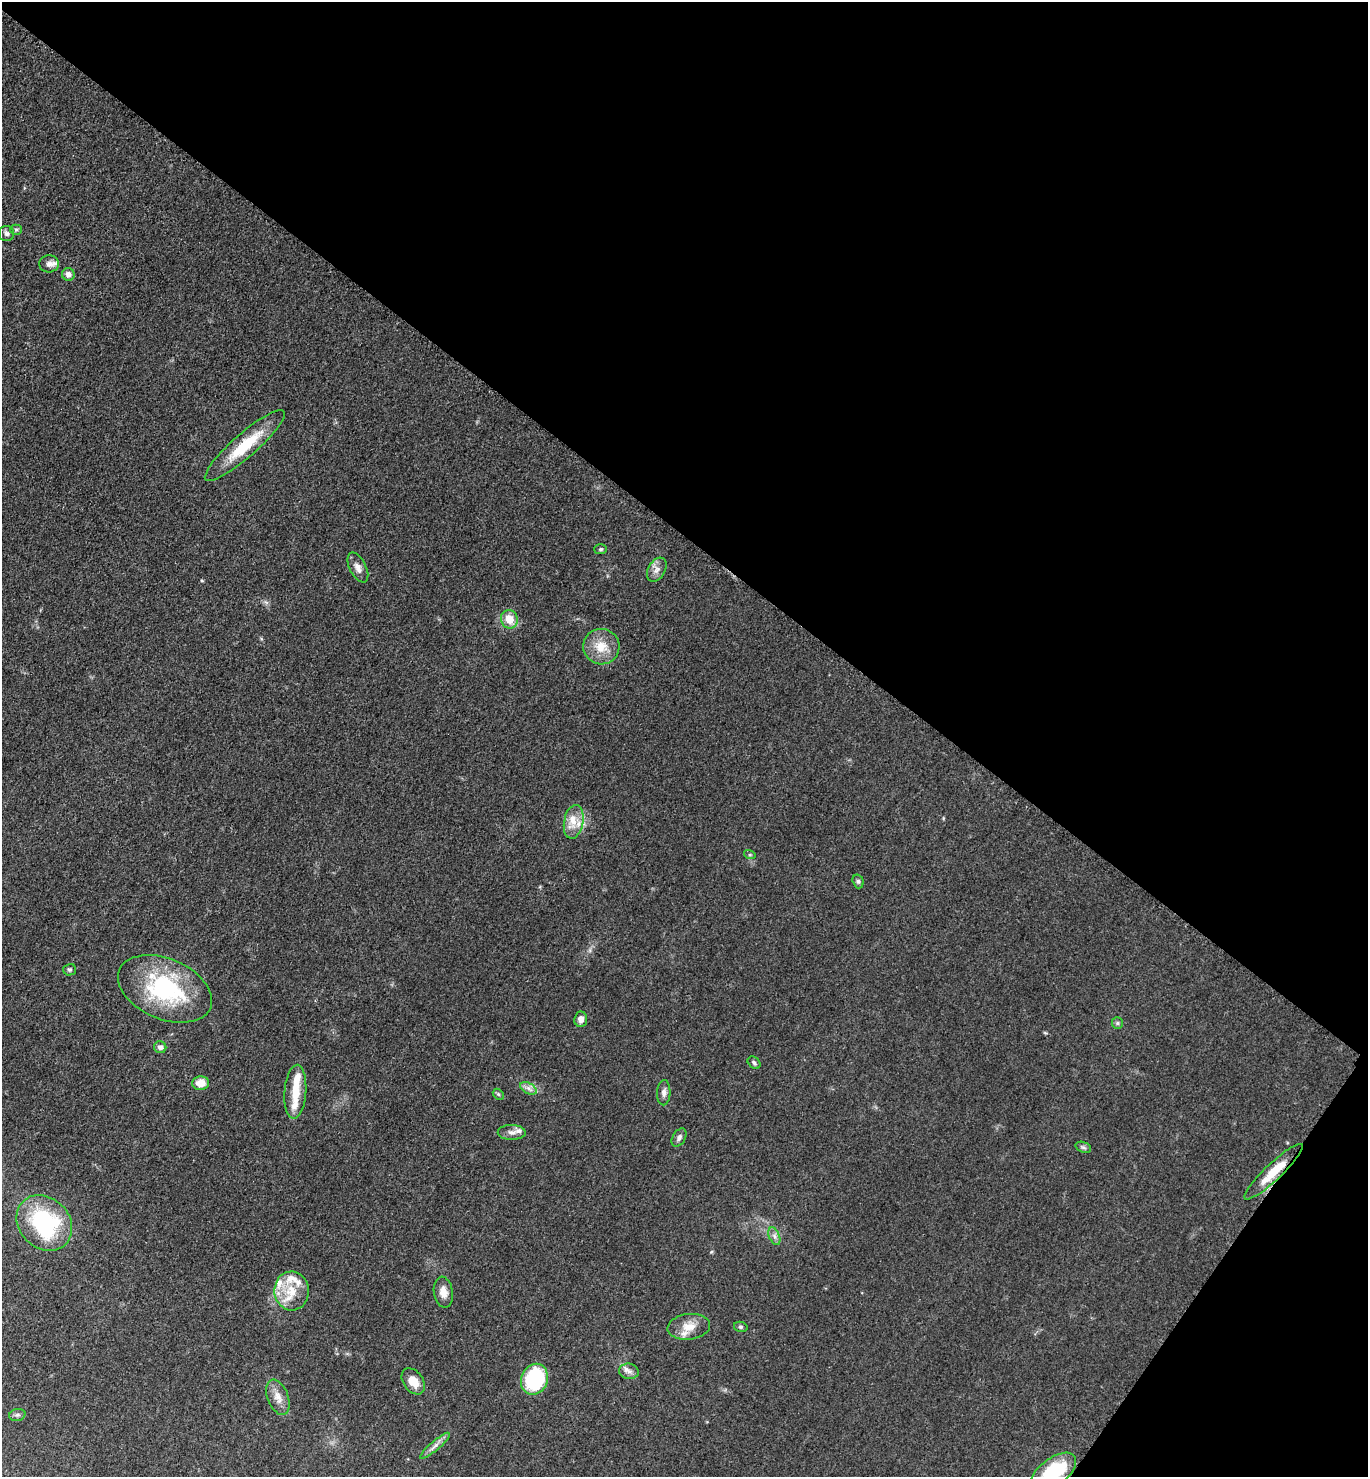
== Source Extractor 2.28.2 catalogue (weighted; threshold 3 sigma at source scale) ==
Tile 8 of 4 x 4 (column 4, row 2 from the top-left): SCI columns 4401-5766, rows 2964-4438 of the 5928 x 5924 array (HDU 1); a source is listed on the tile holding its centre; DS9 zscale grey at full resolution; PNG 1370 x 1479 px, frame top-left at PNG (2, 2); each listed source drawn as its Kron ellipse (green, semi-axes under 4 px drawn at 4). Shown black and unused: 39% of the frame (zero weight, under 3 of 5 exposures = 1% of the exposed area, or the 3 px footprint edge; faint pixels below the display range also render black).
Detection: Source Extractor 2.28.2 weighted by HDU 2 'WHT'; one run over the whole footprint, this tile lists its part. Background 0.0496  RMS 0.0058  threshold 0.0261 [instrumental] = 3 sigma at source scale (4.5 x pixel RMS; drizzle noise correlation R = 1.50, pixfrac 1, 0.05/0.05 arcsec/px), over >= 5 px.
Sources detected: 49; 8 inside a brighter listed object's ellipse — not listed separately; the other 41 listed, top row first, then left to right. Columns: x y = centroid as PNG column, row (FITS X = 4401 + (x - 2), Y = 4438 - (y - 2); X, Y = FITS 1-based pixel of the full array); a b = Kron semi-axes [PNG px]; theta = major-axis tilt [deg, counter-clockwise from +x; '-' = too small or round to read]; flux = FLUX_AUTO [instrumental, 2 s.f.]
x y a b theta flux
16 230 5 5 - 0.93
7 234 8 7 - 1.7
49 264 10 8 4 2.7
68 274 6 6 - 2.9
245 446 52 12 41 24
601 549 6 5 - 0.93
358 567 16 8 -63 3.9
657 570 13 8 59 3.6
509 619 9 8 - 8.9
601 647 18 17 - 12
574 822 17 9 80 7.8
750 855 6 4 -17 0.73
858 881 7 5 -73 1.2
70 970 6 5 - 1.1
165 989 49 30 -23 65
581 1019 8 6 84 3.3
1117 1023 6 5 - 1.1
160 1047 6 6 - 2.1
754 1063 7 5 -40 1.3
201 1083 8 7 - 7.5
528 1088 9 5 -31 2.3
295 1092 27 11 86 12
664 1093 12 6 87 2.8
498 1094 6 4 -45 0.86
512 1132 14 7 -1 3.1
679 1138 10 6 58 2
1083 1147 8 5 -19 1.3
1274 1172 39 8 43 15
44 1223 30 25 -45 65
774 1236 9 5 -67 2
292 1291 19 17 -87 14
443 1292 15 9 -82 5.1
689 1327 21 13 7 8.8
741 1327 7 5 -14 0.99
629 1371 10 7 -9 2.7
534 1379 16 13 68 43
413 1381 14 10 -54 7.8
278 1397 18 10 -69 5.7
17 1415 8 6 13 1.4
435 1446 19 4 41 3.3
1054 1472 26 13 37 37
Overlapping masked pixels (flux is a lower limit): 1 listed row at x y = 1274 1172
Isophote crosses this tile's border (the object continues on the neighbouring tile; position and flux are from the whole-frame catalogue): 1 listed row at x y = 1054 1472